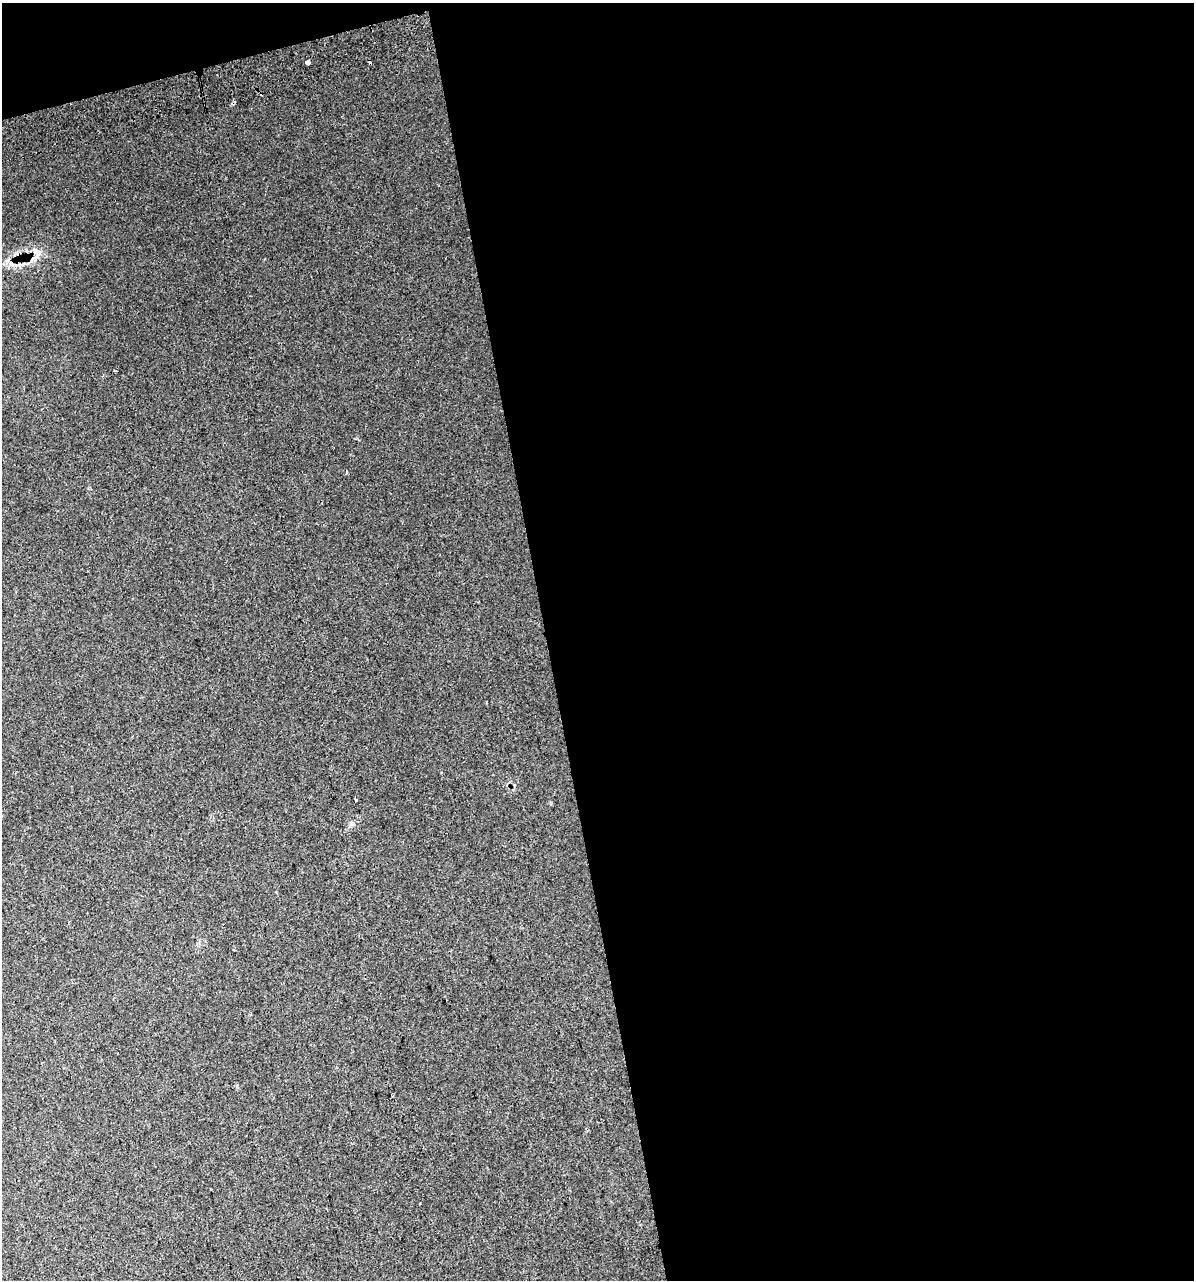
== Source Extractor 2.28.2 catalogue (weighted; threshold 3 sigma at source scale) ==
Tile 4 of 4 x 4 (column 4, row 1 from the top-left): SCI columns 3631-4822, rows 3878-5155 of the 4924 x 5196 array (HDU 1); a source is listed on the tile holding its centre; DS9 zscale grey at full resolution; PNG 1196 x 1282 px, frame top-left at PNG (2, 3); no overlay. Shown black and unused: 56% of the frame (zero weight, under 2 of 3 exposures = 2% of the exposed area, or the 3 px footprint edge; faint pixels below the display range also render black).
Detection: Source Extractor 2.28.2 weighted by HDU 2 'WHT'; one run over the whole footprint, this tile lists its part. Background 0.0387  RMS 0.01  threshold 0.0466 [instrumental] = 3 sigma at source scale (4.5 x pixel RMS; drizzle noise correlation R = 1.50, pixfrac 1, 0.0396/0.0396 arcsec/px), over >= 5 px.
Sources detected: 7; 2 cosmic-ray / hot-pixel residue — not listed; the other 5 listed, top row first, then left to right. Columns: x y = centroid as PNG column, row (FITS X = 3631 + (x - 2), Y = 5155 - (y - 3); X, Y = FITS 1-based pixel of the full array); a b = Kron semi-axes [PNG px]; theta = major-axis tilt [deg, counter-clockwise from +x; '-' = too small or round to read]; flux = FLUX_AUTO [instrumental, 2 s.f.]
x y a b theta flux
308 63 4 3 - 81
37 252 17 11 -39 11
347 472 4 3 - 1.1
356 800 3 3 - 1.4
211 1190 3 2 - 0.92
Overlapping masked pixels (flux is a lower limit): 1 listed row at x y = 37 252